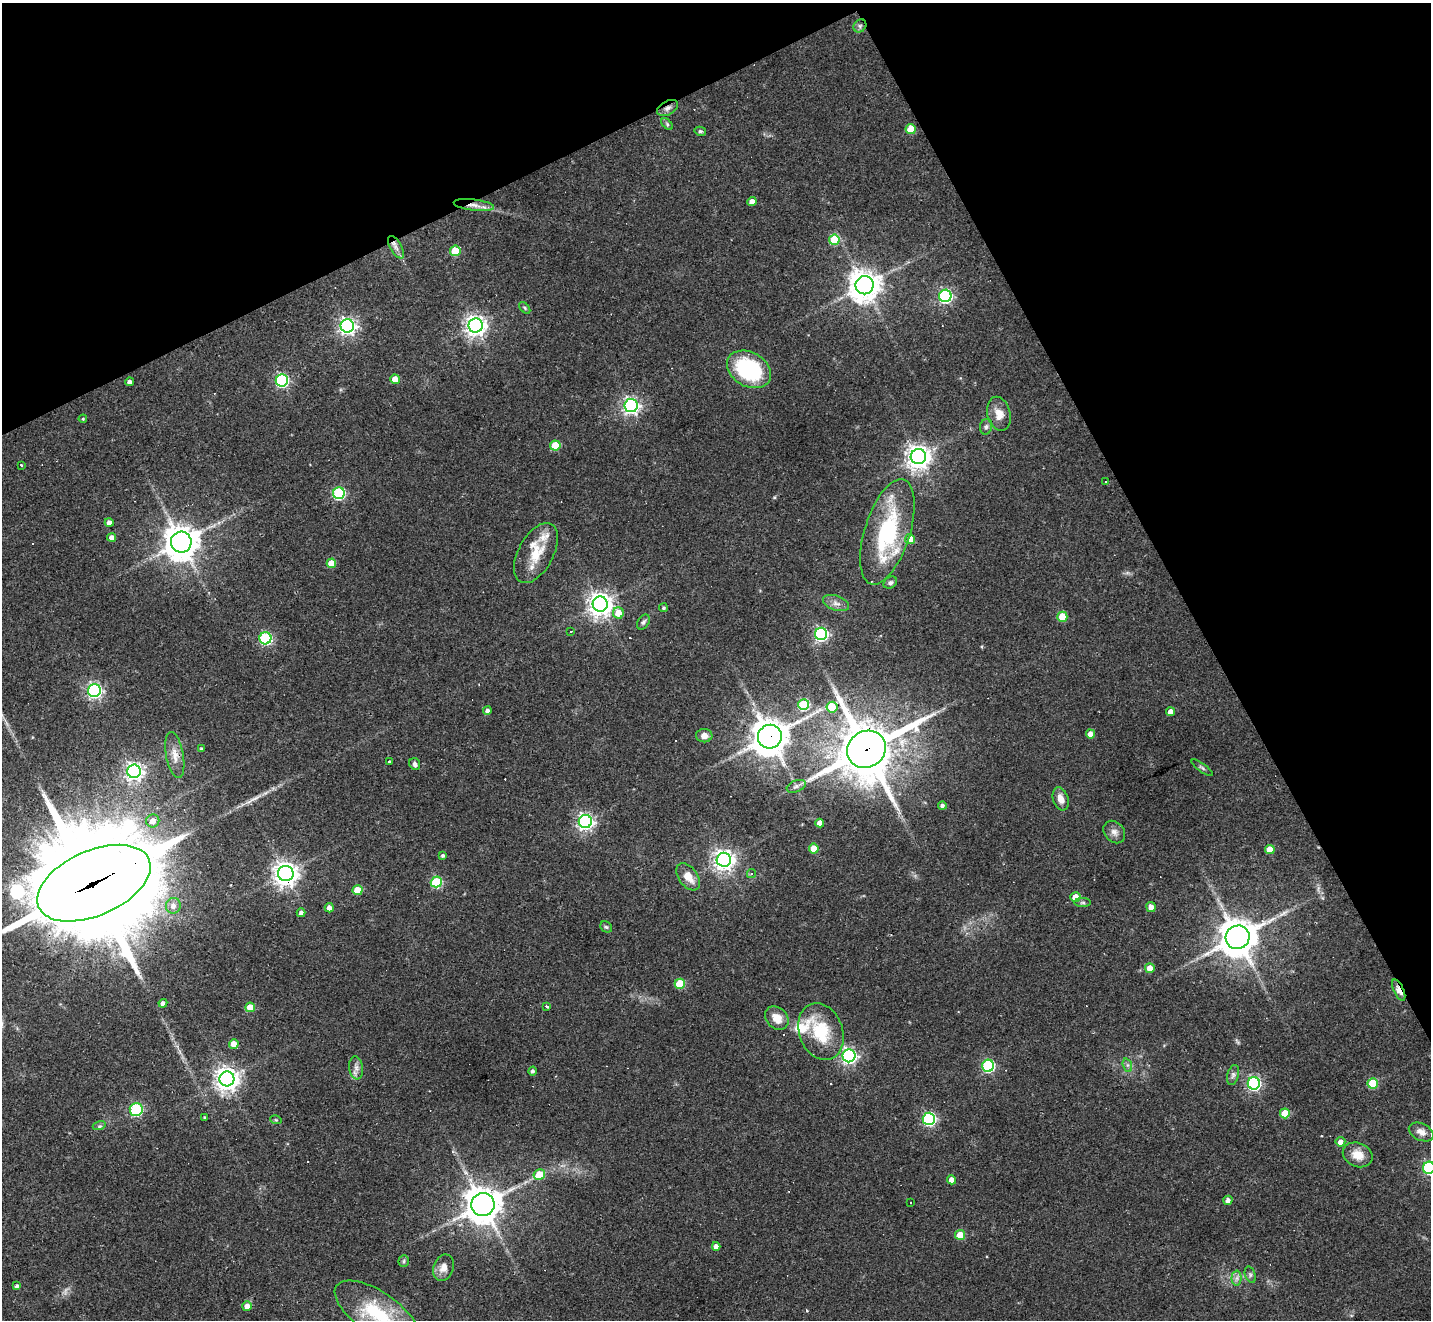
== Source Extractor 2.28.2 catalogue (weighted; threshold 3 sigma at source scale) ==
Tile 3 of 4 x 4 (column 3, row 1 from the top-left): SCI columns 2861-4289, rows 4240-5557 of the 5719 x 5707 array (HDU 1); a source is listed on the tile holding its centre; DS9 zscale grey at full resolution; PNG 1433 x 1322 px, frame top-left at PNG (2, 3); each listed source drawn as its Kron ellipse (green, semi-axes under 4 px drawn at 4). Shown black and unused: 26% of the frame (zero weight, under 2 of 3 exposures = <1% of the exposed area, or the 3 px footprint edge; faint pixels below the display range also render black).
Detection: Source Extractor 2.28.2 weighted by HDU 2 'WHT'; one run over the whole footprint, this tile lists its part. Background 0.0432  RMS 0.005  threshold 0.0224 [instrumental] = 3 sigma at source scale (4.5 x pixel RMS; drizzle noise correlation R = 1.50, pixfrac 1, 0.05/0.05 arcsec/px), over >= 5 px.
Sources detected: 147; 1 too faint to see at this stretch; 12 cosmic-ray / hot-pixel residue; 1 long thin detection or spike segment (spike, bleed or trail) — neither listed nor drawn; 6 inside a brighter listed object's ellipse — not listed separately; the other 127 listed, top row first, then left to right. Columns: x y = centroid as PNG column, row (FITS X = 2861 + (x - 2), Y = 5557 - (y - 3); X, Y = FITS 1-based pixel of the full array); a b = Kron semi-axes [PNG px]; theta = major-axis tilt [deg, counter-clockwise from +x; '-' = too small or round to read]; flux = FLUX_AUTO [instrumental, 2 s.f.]
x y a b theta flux
860 26 7 6 - 1.2
668 108 11 7 29 2.5
667 124 7 4 -46 0.88
911 129 5 5 - 11
700 131 6 4 -12 0.86
752 201 4 4 - 3.1
474 205 20 5 -7 4.4
834 240 5 5 - 21
396 247 12 5 -60 2.5
455 251 5 5 - 19
865 285 9 9 - 800
945 296 6 6 - 91
525 308 7 4 -49 0.83
476 325 7 7 - 320
347 326 6 6 - 190
749 369 23 17 -30 48
395 379 5 4 - 7.5
282 380 6 6 - 89
130 382 4 4 - 1.9
631 405 6 6 - 170
999 414 17 11 -76 5.9
83 419 4 3 - 0.56
986 427 8 6 74 1.4
555 445 5 5 - 16
918 457 7 7 - 440
21 465 3 3 - 0.77
1105 482 3 3 - 3.5
339 493 6 6 - 58
109 523 4 4 - 3
887 532 55 22 73 50
112 537 4 4 - 2.5
910 539 5 5 - 6.9
181 542 10 10 - 950
536 553 33 17 61 14
331 563 5 4 - 7.7
890 583 7 5 32 1.2
836 603 13 7 -18 2.9
600 604 7 7 - 440
663 608 4 4 - 0.78
618 613 5 5 - 8.6
1062 617 5 5 - 11
643 622 8 5 58 1.4
571 632 3 3 - 0.57
821 634 6 6 - 110
265 638 6 6 - 64
94 691 6 6 - 130
804 704 5 5 - 39
832 707 5 5 - 13
487 710 4 4 - 1.4
1171 712 4 4 - 3.9
1090 734 4 4 - 3.9
704 736 8 6 2 3.3
770 737 12 11 - 970
201 749 4 4 - 1.1
866 749 20 18 35 2800
175 755 23 8 -80 5.4
389 762 3 3 - 1.3
415 764 6 5 - 1.5
1202 768 12 3 -35 0.93
134 771 7 6 - 190
796 786 10 5 21 1.6
1061 799 12 7 -71 4.5
942 806 4 4 - 1.6
153 821 6 6 - 4.1
585 822 6 6 - 170
820 823 4 4 - 3.5
1114 832 12 9 -48 2.8
814 849 5 5 - 8.4
1270 850 5 4 - 7.5
443 856 3 3 - 1
724 860 7 7 - 320
286 873 7 7 - 470
751 873 5 4 - 1.2
688 877 15 9 -53 6.6
436 882 5 5 - 38
94 883 60 32 24 16000
358 890 5 5 - 14
1075 897 5 5 - 6.2
1083 903 8 4 0 0.93
173 906 8 7 - 2.9
1151 907 5 4 - 3.4
329 908 4 4 - 2.5
301 913 4 4 - 1.6
606 927 6 5 - 0.84
1238 937 12 11 - 1100
1150 968 5 5 - 4.7
680 984 5 5 - 21
1399 990 11 5 -65 5.5
163 1003 4 4 - 2
546 1006 3 3 - 4.7
250 1007 5 4 - 8.5
777 1018 13 10 -45 6.5
821 1032 29 22 -70 23
234 1044 5 4 - 6.5
849 1056 6 6 - 150
1127 1065 7 4 -71 1.2
988 1066 6 6 - 67
356 1068 11 7 -83 2.6
533 1071 4 4 - 1.3
1233 1075 10 6 75 1.6
227 1079 7 7 - 430
1254 1083 6 6 - 100
1373 1083 5 5 - 20
136 1109 6 6 - 52
1285 1113 5 5 - 12
204 1117 3 2 - 0.59
929 1119 6 6 - 86
276 1120 6 3 -18 0.56
99 1126 6 4 16 0.88
1421 1132 13 8 -26 3.4
1340 1142 5 5 - 3.1
1358 1155 15 12 -23 6.9
1429 1168 6 6 - 78
539 1175 6 5 - 11
951 1180 4 4 - 3.8
1228 1200 5 4 - 2.2
911 1203 3 2 - 0.41
483 1205 12 11 - 930
960 1235 5 5 - 13
716 1246 4 4 - 2.6
404 1261 6 5 - 0.82
443 1268 13 10 71 4.3
1250 1275 8 5 -71 1.2
1237 1278 7 5 89 1.7
17 1286 4 3 - 1.3
247 1306 5 4 - 3.7
377 1313 48 21 -34 31
Overlapping masked pixels (flux is a lower limit): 7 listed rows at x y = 668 108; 474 205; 770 737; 866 749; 286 873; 94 883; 1399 990
Isophote crosses this tile's border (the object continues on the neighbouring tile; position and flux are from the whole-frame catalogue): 3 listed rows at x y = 94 883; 1429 1168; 377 1313